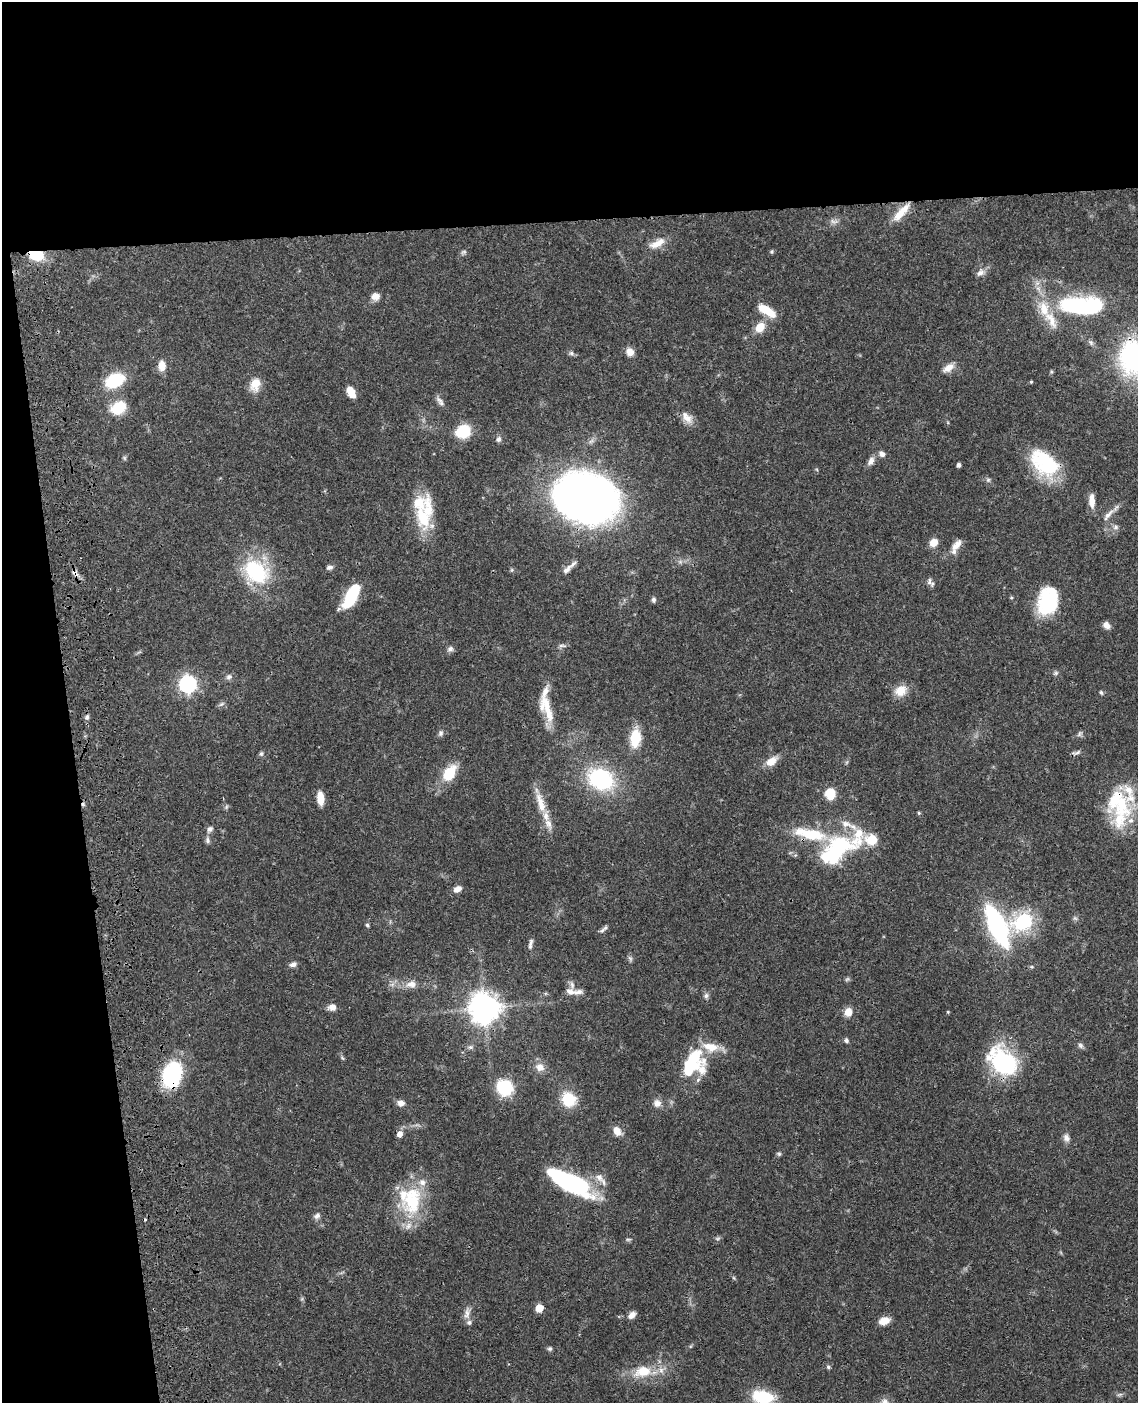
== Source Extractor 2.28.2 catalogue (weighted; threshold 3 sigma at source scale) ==
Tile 1 of 4 x 3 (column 1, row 1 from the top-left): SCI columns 119-1254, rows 3058-4458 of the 4780 x 4613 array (HDU 1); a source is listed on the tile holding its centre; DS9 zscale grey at full resolution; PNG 1140 x 1405 px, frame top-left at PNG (2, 2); no overlay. Shown black and unused: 22% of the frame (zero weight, under 3 of 4 exposures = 6% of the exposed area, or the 3 px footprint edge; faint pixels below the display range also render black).
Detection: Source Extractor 2.28.2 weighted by HDU 2 'WHT'; one run over the whole footprint, this tile lists its part. Background 0.0453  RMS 0.0029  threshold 0.0129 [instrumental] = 3 sigma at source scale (4.5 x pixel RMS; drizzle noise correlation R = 1.50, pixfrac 1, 0.05/0.05 arcsec/px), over >= 5 px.
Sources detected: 156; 3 too faint to see at this stretch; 4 inside a brighter object's white glare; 1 cosmic-ray / hot-pixel residue — not listed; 21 inside a brighter listed object's ellipse — not listed separately; the other 127 listed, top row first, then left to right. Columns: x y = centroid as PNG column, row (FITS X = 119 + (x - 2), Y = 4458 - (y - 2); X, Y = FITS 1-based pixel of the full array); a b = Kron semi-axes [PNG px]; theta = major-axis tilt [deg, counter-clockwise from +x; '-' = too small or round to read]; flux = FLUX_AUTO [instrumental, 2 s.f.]
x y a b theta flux
901 212 27 8 47 4.8
834 221 12 6 -13 1.1
657 243 22 9 27 3.5
772 251 6 4 71 0.34
36 255 11 7 -10 10
980 273 11 8 37 1.6
375 296 10 9 - 1.9
1089 308 36 22 20 22
1044 309 23 14 -73 6.9
766 310 21 8 -32 6.1
760 327 11 8 51 4.4
1091 343 7 6 - 0.76
630 352 9 8 - 2.2
571 353 7 6 - 0.71
1135 358 47 42 -58 48
162 366 11 7 -83 3.3
948 368 14 8 33 2.5
114 380 19 13 25 13
1031 382 4 3 - 0.31
255 384 15 10 74 4.4
351 392 10 6 -61 4.5
441 403 13 6 -41 1.2
118 408 21 15 25 7.1
687 418 19 11 -45 2.7
463 431 14 12 27 9.8
498 439 8 7 - 0.89
882 454 8 6 -58 1.1
124 458 7 4 -89 0.44
1044 459 37 27 -13 17
871 461 12 7 59 1.6
959 465 4 4 - 0.92
988 480 6 5 - 0.55
586 498 43 32 -20 270
1092 501 18 7 -87 2.8
424 515 45 19 78 14
1108 515 23 7 48 2.2
1116 527 8 8 - 1
934 543 10 9 - 2.5
956 545 17 8 48 2.4
329 567 8 5 15 0.86
567 569 17 7 47 1.9
256 572 34 26 -39 21
75 573 11 7 -40 1.3
929 582 11 7 -86 1
352 595 27 10 62 15
653 600 7 5 -88 0.71
1048 601 30 21 76 18
1106 625 8 7 - 1.6
562 646 12 4 -6 0.67
450 649 9 7 30 0.89
1056 673 7 5 46 0.55
229 677 9 7 31 0.91
188 684 7 7 - 94
900 691 15 12 35 4.1
1101 692 6 4 -62 0.42
221 704 9 5 27 0.69
547 706 32 16 -77 6.4
87 717 7 5 74 0.85
441 733 8 6 87 0.77
1079 734 8 5 50 0.66
635 738 17 10 84 9.3
1077 752 11 4 27 0.74
261 754 7 5 75 0.57
771 761 14 8 34 3.4
449 773 20 12 57 7.8
601 779 32 24 -27 25
830 793 10 10 - 5.5
320 798 13 6 -85 4.5
541 803 33 9 -73 5.2
1122 804 37 19 -75 14
226 807 6 4 72 0.43
919 813 5 4 - 0.33
210 829 9 7 45 0.97
812 835 35 15 -10 12
207 840 8 6 -82 0.82
872 840 6 6 - 15
836 850 45 23 50 30
457 889 9 6 28 1.9
1075 918 6 5 - 0.51
1023 922 20 15 28 21
367 925 5 5 - 0.44
997 926 46 17 -66 39
605 928 8 7 - 0.83
530 944 14 5 78 1
630 959 9 4 -82 0.62
293 964 9 6 19 1.1
1032 967 5 3 - 0.34
411 984 14 11 -3 2.6
570 992 15 8 -15 1.9
706 996 7 7 - 0.8
332 1007 10 9 - 1.6
484 1008 10 10 - 420
848 1012 10 9 - 2.6
948 1012 4 3 - 0.26
846 1040 7 5 -67 0.65
1080 1045 8 6 -47 0.73
470 1047 8 6 0 0.69
710 1047 22 12 -12 5.3
342 1058 6 5 - 0.42
1006 1062 32 22 -75 25
689 1064 26 16 86 11
540 1067 11 10 - 2.5
172 1074 26 18 72 25
505 1088 17 15 -48 12
568 1099 15 13 -59 9.4
401 1103 9 7 -2 1.4
657 1103 11 10 - 1.7
617 1131 11 8 -59 2.4
400 1134 6 5 - 1.7
1066 1138 9 7 -65 1.5
779 1154 6 5 - 0.48
599 1177 15 9 -52 2.3
569 1182 46 15 -27 42
412 1200 42 26 79 18
317 1216 9 7 43 1
628 1239 8 4 8 0.46
734 1278 6 4 -71 0.35
539 1308 5 5 - 5.8
467 1313 18 7 83 1.8
632 1315 10 6 41 1.5
884 1321 11 7 20 3
550 1349 6 6 - 0.59
828 1367 5 5 - 0.51
643 1371 28 17 12 8.2
1120 1395 9 4 9 0.58
762 1397 21 13 -9 12
884 1402 12 8 15 1.5
Overlapping masked pixels (flux is a lower limit): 6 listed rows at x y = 36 255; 1135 358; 586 498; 75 573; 812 835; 172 1074
Isophote crosses this tile's border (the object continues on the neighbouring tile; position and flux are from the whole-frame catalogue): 3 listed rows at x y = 1135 358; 762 1397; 884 1402